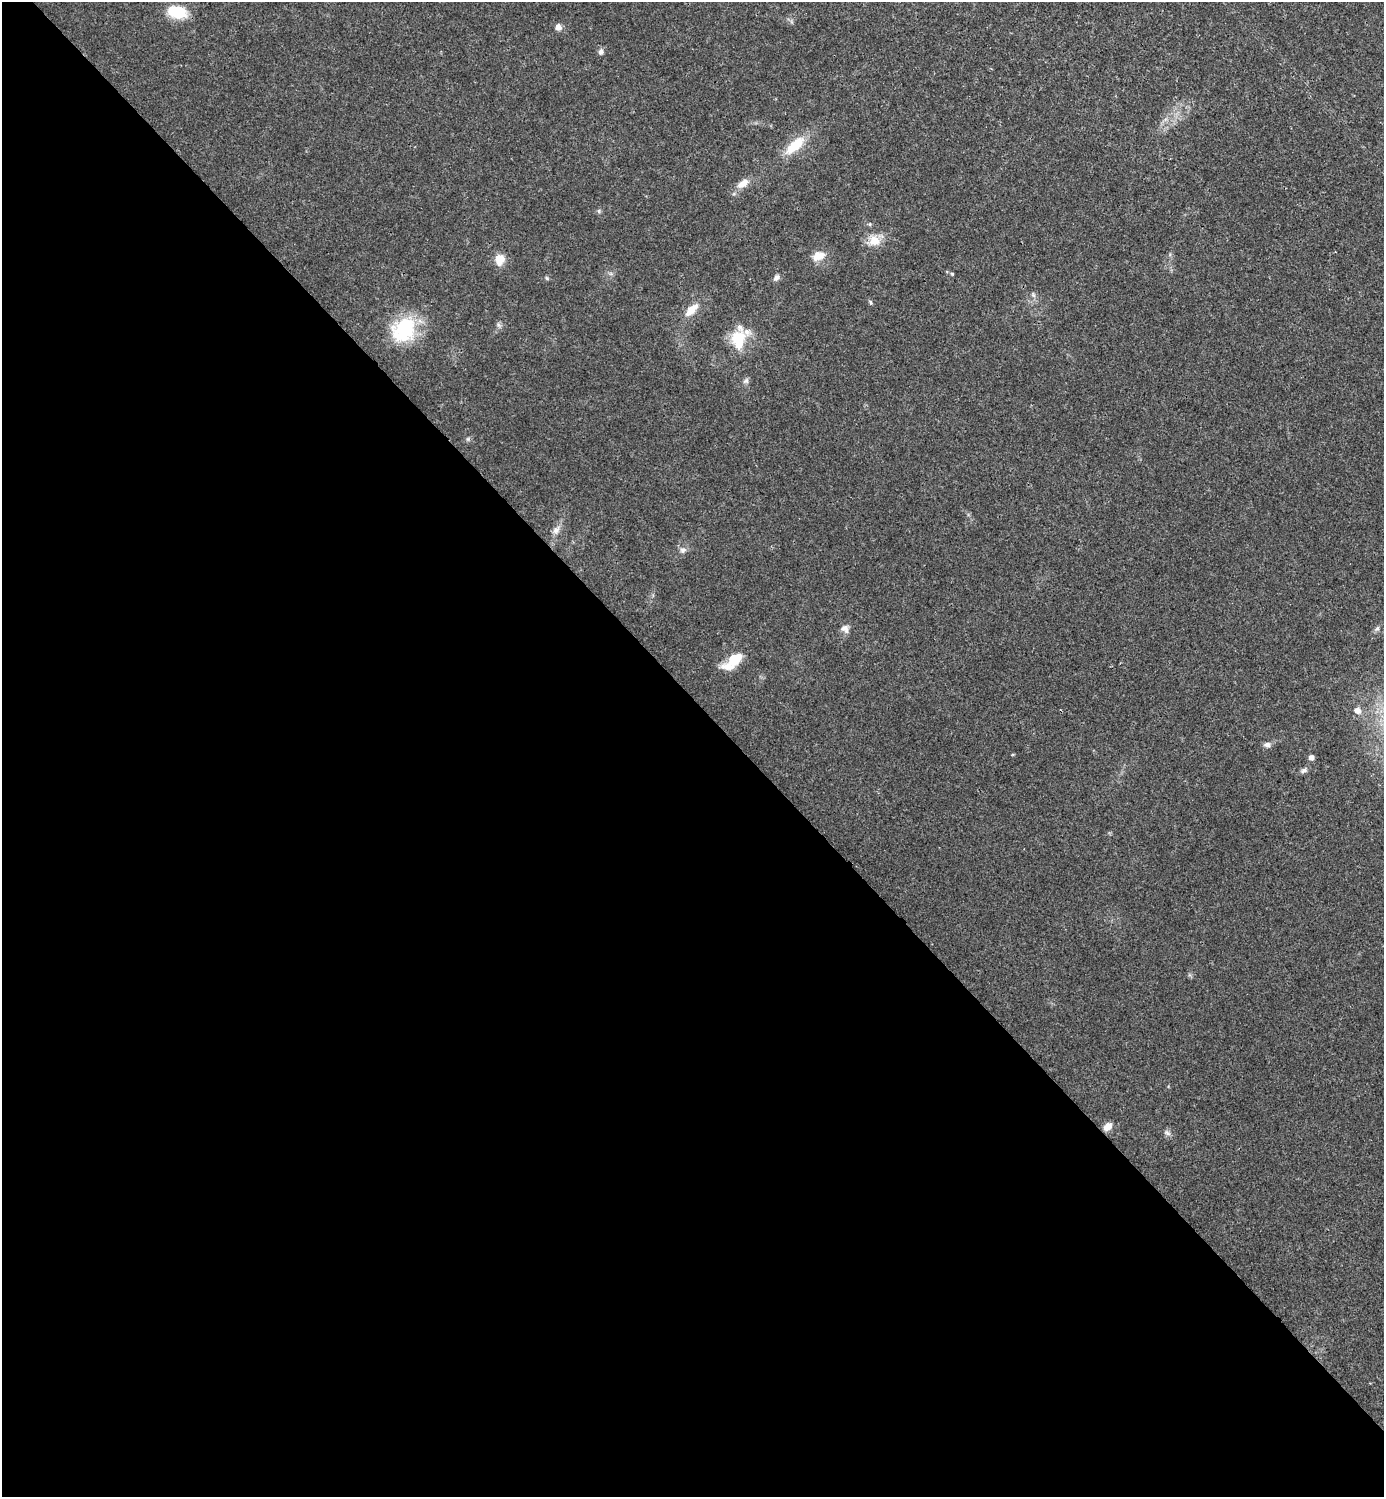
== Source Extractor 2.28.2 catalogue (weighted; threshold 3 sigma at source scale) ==
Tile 9 of 4 x 4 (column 1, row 3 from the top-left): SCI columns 160-1541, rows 1501-2995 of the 5987 x 5987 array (HDU 1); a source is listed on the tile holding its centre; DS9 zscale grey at full resolution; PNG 1386 x 1499 px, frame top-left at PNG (2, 2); no overlay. Shown black and unused: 53% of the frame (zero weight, under 3 of 4 exposures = <1% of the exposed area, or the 3 px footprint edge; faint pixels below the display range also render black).
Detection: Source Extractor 2.28.2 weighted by HDU 2 'WHT'; one run over the whole footprint, this tile lists its part. Background 0.0192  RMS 0.004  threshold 0.0181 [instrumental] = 3 sigma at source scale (4.5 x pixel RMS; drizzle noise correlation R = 1.50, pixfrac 1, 0.05/0.05 arcsec/px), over >= 5 px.
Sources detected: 36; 1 inside a brighter object's white glare — not listed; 4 inside a brighter listed object's ellipse — not listed separately; the other 31 listed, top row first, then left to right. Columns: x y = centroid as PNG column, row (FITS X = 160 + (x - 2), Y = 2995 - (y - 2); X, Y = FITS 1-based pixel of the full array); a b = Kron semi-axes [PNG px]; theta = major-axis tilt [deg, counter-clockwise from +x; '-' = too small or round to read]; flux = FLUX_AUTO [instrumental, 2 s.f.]
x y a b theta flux
177 12 21 13 -13 13
558 27 8 7 - 1.8
601 52 8 6 76 1.3
795 145 29 12 42 11
743 184 17 9 34 4
599 211 6 4 -72 0.57
874 240 16 15 - 6.1
818 256 17 11 23 4.8
499 259 14 11 83 4.9
952 274 5 4 - 0.45
547 278 6 5 - 0.59
776 278 9 6 60 1.3
1033 295 7 5 -46 0.9
871 302 7 3 -71 0.58
691 310 21 10 45 5.2
499 325 7 4 -70 0.88
403 330 31 25 48 28
738 344 22 18 73 9.9
746 381 8 6 43 1.2
468 439 6 4 90 0.62
556 530 12 8 51 2.4
683 550 9 7 16 1.6
844 628 11 7 27 1.8
1377 629 8 5 44 0.98
734 659 17 13 35 8.8
1358 710 10 8 -24 2.5
1267 744 10 7 1 1.6
1311 757 5 5 - 1.9
1304 770 10 6 29 1.2
1107 1127 9 7 43 3.7
1167 1133 10 5 -37 1.3